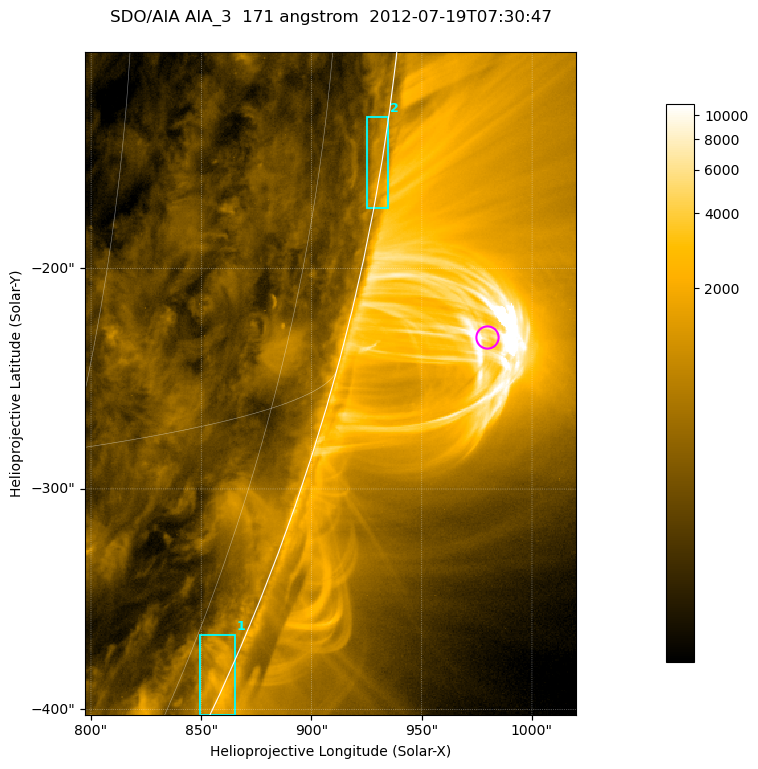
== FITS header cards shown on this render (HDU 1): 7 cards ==
TELESCOP= 'SDO/AIA '           / For AIA: SDO/AIA
INSTRUME= 'AIA_3   '           / For AIA: AIA_ATA1, AIA_ATA2, AIA_ATA3 or AIA_AT
WAVELNTH=                  171 / [angstrom] Wavelength
WAVEUNIT= 'angstrom'           / Wavelength unit: angstrom
DATE-OBS= '2012-07-19T07:30:47.348' / [ISO] Date when observation started; ISO 8
CTYPE1  = 'HPLN-TAN'           / CTYPE1; Typically HPLN
CTYPE2  = 'HPLT-TAN'           / CTYPE2; Typically HPLT

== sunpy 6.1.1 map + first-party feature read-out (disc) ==
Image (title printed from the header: SDO/AIA AIA_3  171 angstrom  2012-07-19T07:30:47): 371 x 501 px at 0.599 arcsec/px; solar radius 944 arcsec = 1575 px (partial field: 1.2% of the solar disc is inside the frame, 49% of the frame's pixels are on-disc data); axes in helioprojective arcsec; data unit not stated in the header (colour bar unlabelled)
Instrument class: DISC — disc imager (sunpy class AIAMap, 171 A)
Bright regions (active regions / flare kernels): reference = the on-disc median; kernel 3 px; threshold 5 sigma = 674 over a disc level ~298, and >= 1.15x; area >= 185 px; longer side >= 4 px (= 2.4 arcsec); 2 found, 2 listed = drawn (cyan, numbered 1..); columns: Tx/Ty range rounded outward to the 2 arcsec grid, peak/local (2 s.f.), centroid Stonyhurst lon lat
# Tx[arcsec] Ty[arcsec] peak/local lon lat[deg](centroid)
1 848..866 -404..-366 8.1 +81 -23
2 924..936 -174..-130 6.2 +85 -9
Off-limb structures (1.02-1.3 R_sun): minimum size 92 px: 2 found; the strongest spans PA ~250..260 deg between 1.02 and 1.13 R_sun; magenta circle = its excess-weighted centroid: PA ~255 deg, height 1.07 R_sun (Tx ~980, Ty ~-232 arcsec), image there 5.1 x the reference